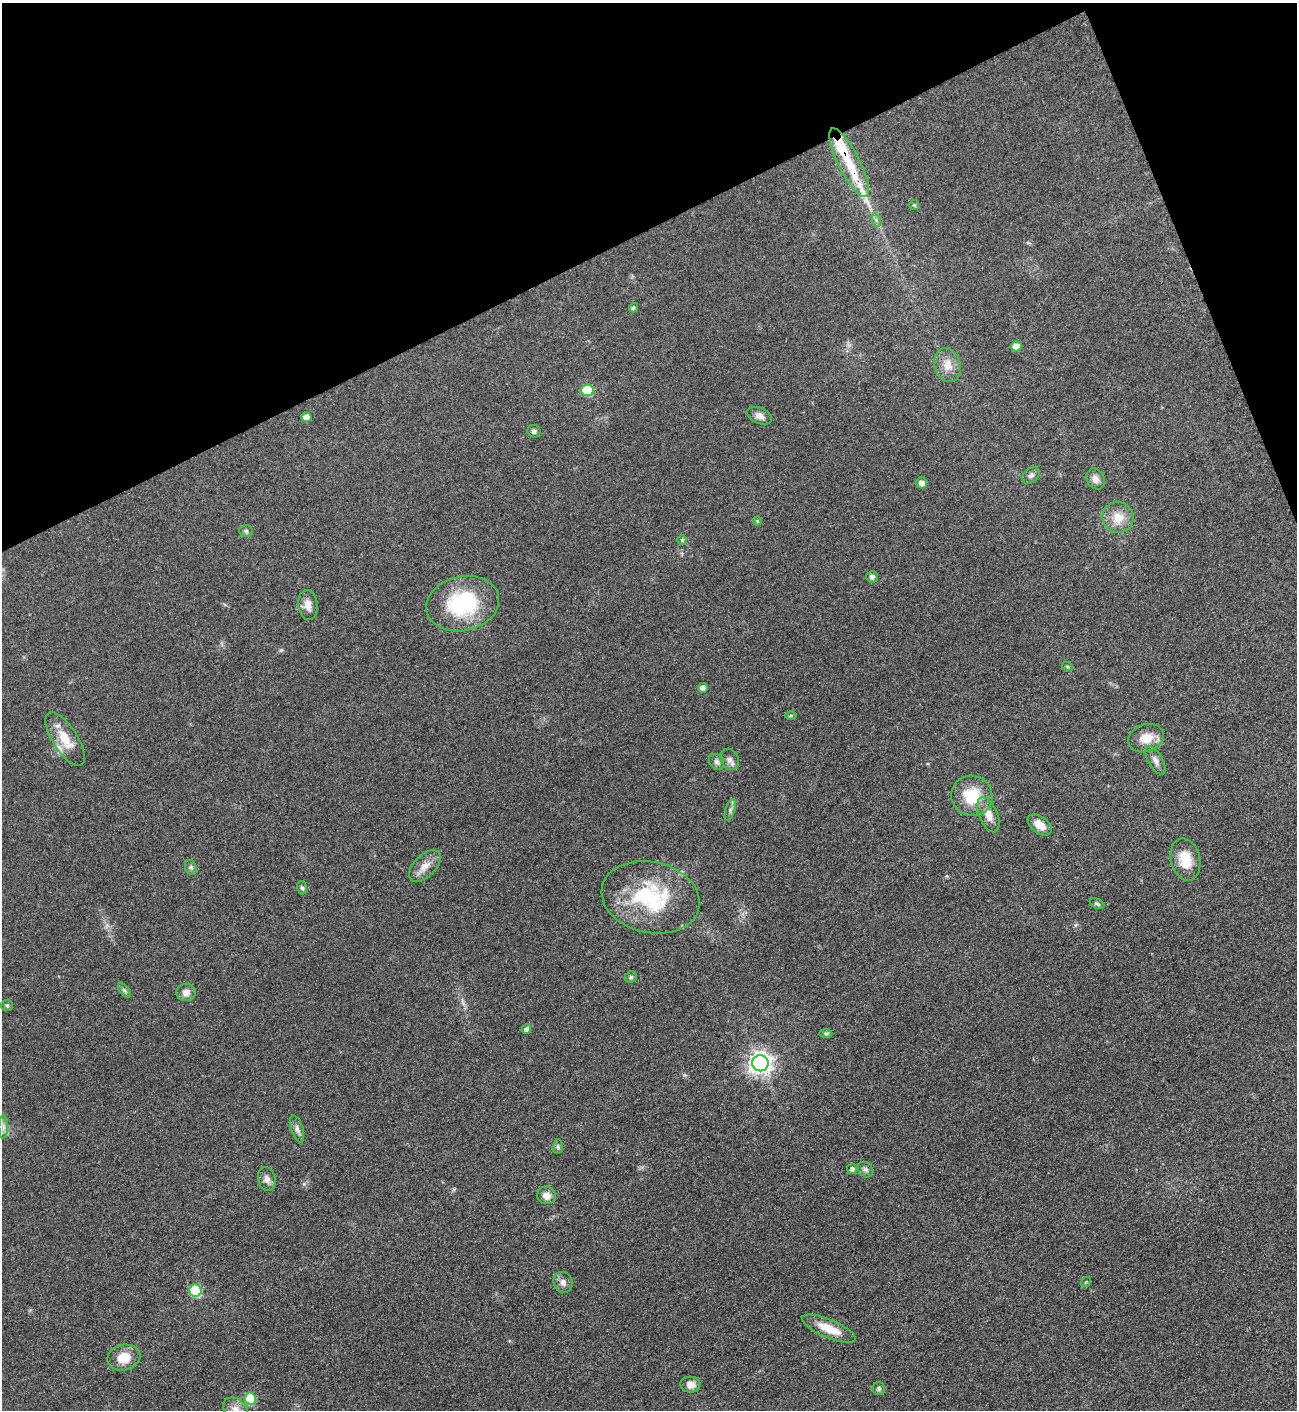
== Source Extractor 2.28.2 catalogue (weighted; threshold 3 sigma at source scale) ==
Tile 3 of 4 x 4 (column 3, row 1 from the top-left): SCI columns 2753-4047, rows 4230-5637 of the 5639 x 5648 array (HDU 1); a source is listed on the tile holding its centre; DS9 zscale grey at full resolution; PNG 1299 x 1412 px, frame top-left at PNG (2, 3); each listed source drawn as its Kron ellipse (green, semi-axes under 4 px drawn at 4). Shown black and unused: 20% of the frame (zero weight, under 3 of 5 exposures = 1% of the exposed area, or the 3 px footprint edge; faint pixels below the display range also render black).
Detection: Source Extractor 2.28.2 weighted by HDU 2 'WHT'; one run over the whole footprint, this tile lists its part. Background 0.0918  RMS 0.0067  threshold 0.0301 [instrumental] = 3 sigma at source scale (4.5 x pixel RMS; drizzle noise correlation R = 1.50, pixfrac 1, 0.05/0.05 arcsec/px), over >= 5 px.
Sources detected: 64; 3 inside a brighter listed object's ellipse — not listed separately; the other 61 listed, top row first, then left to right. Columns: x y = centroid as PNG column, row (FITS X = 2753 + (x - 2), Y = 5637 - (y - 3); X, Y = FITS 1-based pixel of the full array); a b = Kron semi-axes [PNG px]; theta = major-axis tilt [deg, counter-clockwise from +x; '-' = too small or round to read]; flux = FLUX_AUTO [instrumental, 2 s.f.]
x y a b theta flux
849 163 38 10 -63 28
914 205 5 5 - 0.88
876 220 7 4 -72 1.6
633 308 5 4 - 1.2
1016 346 5 5 - 7.8
948 365 17 13 -73 8.2
587 390 6 6 - 31
759 416 13 8 -22 3.8
306 417 5 5 - 6.2
534 431 6 6 - 1.9
1031 475 10 7 43 2.4
1096 479 11 8 -62 4.1
922 483 5 5 - 4.2
1118 518 16 15 - 11
757 521 4 4 - 0.67
246 531 7 5 -3 1.5
682 540 5 5 - 0.83
872 577 6 5 - 2
463 604 37 27 13 57
308 605 15 9 -84 5.4
1067 666 5 3 - 0.75
703 688 5 5 - 4.7
791 715 6 4 -1 0.92
1146 738 18 13 20 11
65 739 31 12 -57 16
730 759 11 8 -61 3.2
1156 760 15 7 -60 3.7
716 762 8 7 - 2.1
972 796 21 20 - 24
730 810 11 4 73 2.2
988 815 18 9 -67 7.6
1040 825 14 8 -36 7.6
1185 860 21 14 -76 15
425 866 20 10 44 7.3
191 867 8 5 -68 1.6
302 888 7 5 -72 1.2
651 897 50 35 -13 62
1097 904 8 4 -28 1.3
631 977 6 5 - 1.4
124 990 9 4 -54 1.4
186 992 9 8 - 4.5
7 1006 6 5 - 1.1
526 1029 5 4 - 2
826 1033 6 4 0 1.1
760 1063 8 8 - 480
3 1127 11 4 -90 2.7
297 1129 14 6 -73 2.9
558 1147 7 5 83 1.4
852 1169 5 5 - 2.3
866 1170 9 7 -45 2
267 1179 12 8 -77 3.6
547 1195 9 8 - 5.3
563 1282 10 9 - 3.7
1086 1282 5 3 - 0.65
195 1291 6 6 - 40
829 1329 29 9 -23 13
124 1358 17 13 12 13
690 1385 10 8 -2 4.6
879 1389 6 6 - 1.6
250 1399 6 5 - 26
236 1410 14 10 -45 6.4
Overlapping masked pixels (flux is a lower limit): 1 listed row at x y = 849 163
Isophote crosses this tile's border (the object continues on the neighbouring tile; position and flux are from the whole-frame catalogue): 1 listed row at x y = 236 1410